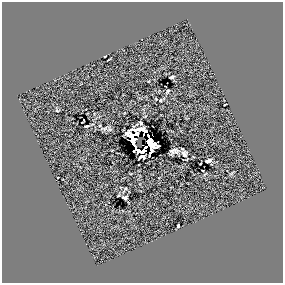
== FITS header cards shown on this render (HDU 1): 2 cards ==
NAXIS1  =                  281 /
NAXIS2  =                  281 /

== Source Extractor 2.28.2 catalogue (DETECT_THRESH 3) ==
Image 281 x 281 px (HDU 1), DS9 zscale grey, 1 PNG px = 1 image px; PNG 285 x 285 px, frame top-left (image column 1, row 281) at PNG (2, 2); no overlay
Background 0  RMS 36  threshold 109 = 3 sigma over >= 5 px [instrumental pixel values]
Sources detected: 21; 3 with non-positive FLUX_AUTO (blend fragments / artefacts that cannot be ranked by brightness) are not listed; the other 18 listed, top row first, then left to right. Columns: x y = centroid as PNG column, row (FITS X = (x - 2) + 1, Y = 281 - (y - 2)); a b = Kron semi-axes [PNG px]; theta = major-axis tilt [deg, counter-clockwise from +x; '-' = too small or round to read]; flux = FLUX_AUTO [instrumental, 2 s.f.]
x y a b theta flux
172 77 4 2 - 3900
168 91 3 2 - 2000
156 99 2 2 - 1600
160 100 3 2 - 2200
225 104 3 2 - 1600
57 111 4 2 - 1400
140 123 3 2 - 2600
137 134 5 4 - 6800
133 139 14 6 -73 42000
150 143 12 6 -70 55000
176 150 10 6 35 7200
143 151 4 3 - 11000
184 154 5 4 - 5900
142 157 6 4 14 6100
208 161 5 3 - 6300
58 177 2 2 - 1600
125 197 4 3 - 3900
178 226 3 3 - 4800
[3 non-positive-flux detections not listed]